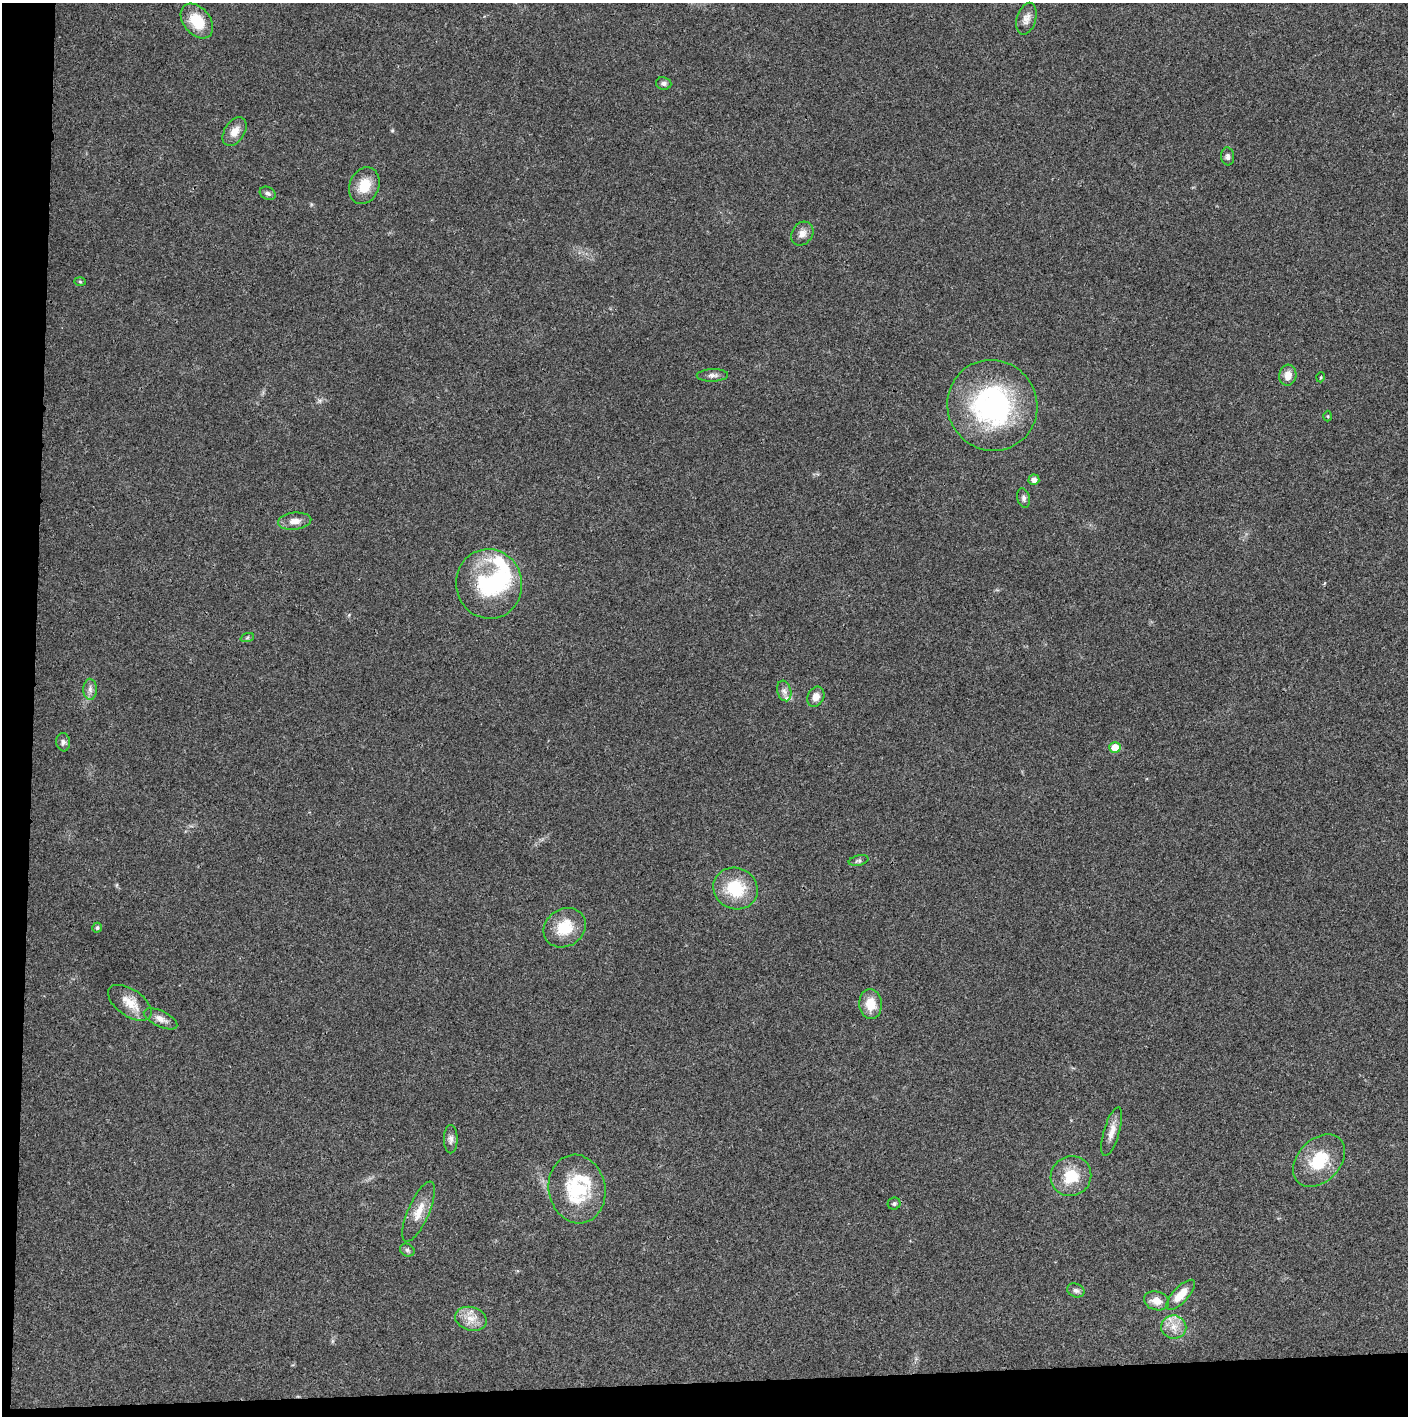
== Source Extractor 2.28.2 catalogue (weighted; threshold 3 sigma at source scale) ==
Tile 7 of 3 x 3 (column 1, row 3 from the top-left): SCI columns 4-1409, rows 2-1415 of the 4221 x 4243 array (HDU 1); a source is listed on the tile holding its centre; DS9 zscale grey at full resolution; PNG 1410 x 1418 px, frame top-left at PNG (2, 3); each listed source drawn as its Kron ellipse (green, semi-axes under 4 px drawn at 4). Shown black and unused: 5% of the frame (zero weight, under 3 of 4 exposures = <1% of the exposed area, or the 3 px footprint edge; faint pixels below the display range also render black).
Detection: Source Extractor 2.28.2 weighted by HDU 2 'WHT'; one run over the whole footprint, this tile lists its part. Background 0.0195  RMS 0.0041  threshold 0.0185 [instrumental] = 3 sigma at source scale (4.5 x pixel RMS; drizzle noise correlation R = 1.50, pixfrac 1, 0.05/0.05 arcsec/px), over >= 5 px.
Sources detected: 48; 2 inside a brighter object's white glare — neither listed nor drawn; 2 inside a brighter listed object's ellipse — not listed separately; the other 44 listed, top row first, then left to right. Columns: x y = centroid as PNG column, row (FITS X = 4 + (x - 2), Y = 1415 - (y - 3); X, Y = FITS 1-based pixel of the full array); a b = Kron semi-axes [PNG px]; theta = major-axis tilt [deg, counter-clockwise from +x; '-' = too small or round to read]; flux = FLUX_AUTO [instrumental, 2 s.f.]
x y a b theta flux
1026 19 16 9 73 2.9
197 21 19 13 -51 11
664 83 8 6 -10 1.2
234 132 16 10 58 4.1
1228 156 9 6 -85 1.2
364 186 19 14 68 8.3
268 193 8 6 -27 1.1
802 234 13 10 54 2.6
80 282 6 4 -3 0.5
712 375 16 6 2 1.9
1288 375 10 8 77 4
1321 377 5 3 - 0.37
992 405 46 44 -53 74
1328 416 5 3 - 0.41
1034 480 5 5 - 2.2
1024 498 10 6 -75 1.3
295 521 17 8 6 3.4
489 584 35 33 -76 34
247 638 7 4 19 0.67
90 689 10 6 -89 1.9
784 691 10 7 -74 1.9
816 697 10 8 62 3.3
63 742 9 7 -84 1.4
1115 748 5 5 - 6.9
859 860 10 5 13 1
736 889 22 20 -25 18
97 928 5 4 - 0.81
565 928 22 18 34 12
130 1003 25 13 -35 7.1
870 1004 15 11 -84 7
161 1019 18 8 -25 3
1112 1131 25 8 74 4.1
451 1139 14 7 90 1.8
1319 1161 30 21 46 16
1071 1176 20 19 - 13
577 1189 34 28 -79 27
894 1204 6 6 - 0.94
419 1212 32 10 66 6.7
407 1250 8 6 -29 1.1
1076 1290 9 6 -23 1.5
1180 1295 19 7 46 6.9
1156 1301 13 9 -15 4.1
471 1319 16 11 -15 5.2
1174 1327 12 11 - 4.8